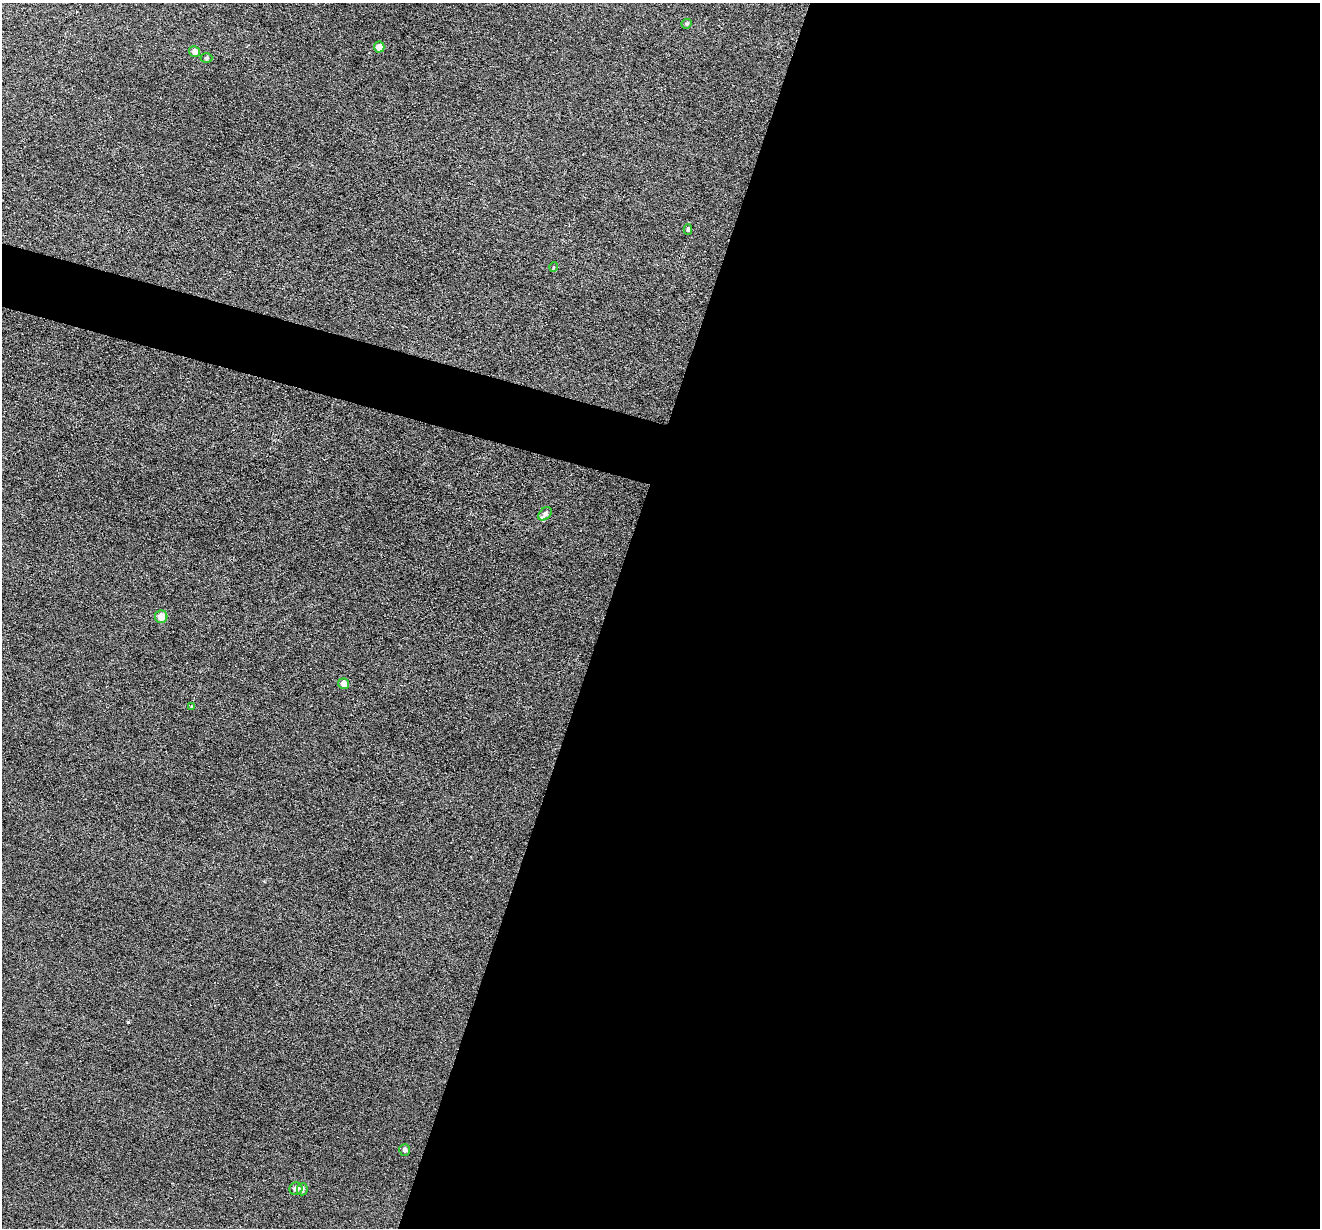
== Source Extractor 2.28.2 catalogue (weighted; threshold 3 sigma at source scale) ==
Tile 12 of 4 x 4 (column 4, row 3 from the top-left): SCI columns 3954-5271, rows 1357-2582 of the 5274 x 5294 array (HDU 1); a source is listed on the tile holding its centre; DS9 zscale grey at full resolution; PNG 1322 x 1230 px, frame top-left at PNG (2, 3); each listed source drawn as its Kron ellipse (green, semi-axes under 4 px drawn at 4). Shown black and unused: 57% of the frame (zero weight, under 3 of 6 exposures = <1% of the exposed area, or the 3 px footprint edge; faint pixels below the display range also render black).
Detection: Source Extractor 2.28.2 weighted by HDU 2 'WHT'; one run over the whole footprint, this tile lists its part. Background 0.0474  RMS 0.0055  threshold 0.0225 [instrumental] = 3 sigma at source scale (4.09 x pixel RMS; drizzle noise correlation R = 1.36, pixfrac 0.8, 0.05/0.05 arcsec/px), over >= 5 px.
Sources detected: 14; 1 inside a brighter listed object's ellipse — not listed separately; the other 13 listed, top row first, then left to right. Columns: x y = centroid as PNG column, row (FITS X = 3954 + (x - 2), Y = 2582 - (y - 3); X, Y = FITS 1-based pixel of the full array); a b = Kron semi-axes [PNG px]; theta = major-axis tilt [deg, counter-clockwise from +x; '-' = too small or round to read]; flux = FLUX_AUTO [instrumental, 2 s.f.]
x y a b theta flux
687 24 5 4 - 0.85
379 47 5 5 - 3.5
194 51 5 5 - 2.1
206 58 6 4 2 0.89
688 229 5 4 - 0.91
554 267 5 3 - 0.41
545 514 8 5 48 1.5
161 617 6 6 - 4.4
344 684 5 5 - 3.3
191 706 3 3 - 0.42
404 1150 6 5 - 1.4
296 1189 6 6 - 2.5
302 1189 6 5 - 1.2